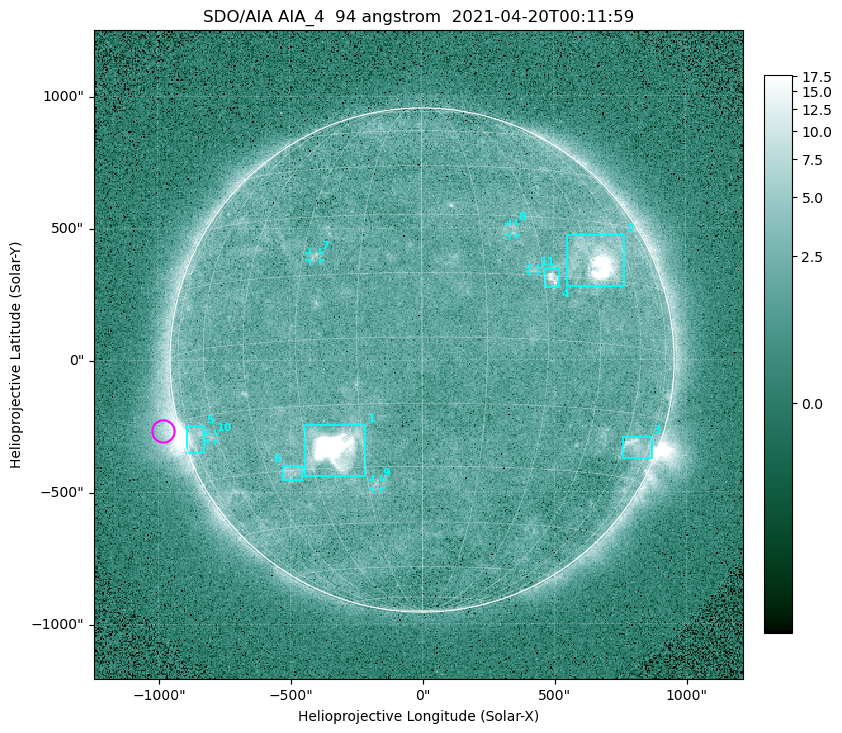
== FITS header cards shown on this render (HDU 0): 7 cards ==
TELESCOP= 'SDO/AIA '
INSTRUME= 'AIA_4   '
WAVELNTH=                   94
WAVEUNIT= 'angstrom'
DATE-OBS= '2021-04-20T00:11:59.14'
CTYPE1  = 'HPLN-TAN'
CTYPE2  = 'HPLT-TAN'

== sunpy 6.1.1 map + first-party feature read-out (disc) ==
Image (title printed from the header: SDO/AIA AIA_4  94 angstrom  2021-04-20T00:11:59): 512 x 512 px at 4.8 arcsec/px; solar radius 955 arcsec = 199 px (full disc in frame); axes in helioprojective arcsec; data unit not stated in the header (colour bar unlabelled)
Orientation: roll -0.138 deg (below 1 deg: not rotated)
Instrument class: DISC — disc imager (sunpy class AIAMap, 94 A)
Bright regions (active regions / flare kernels): reference = the median radial profile (limb darkening/brightening removed); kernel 5 px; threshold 5 sigma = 2.43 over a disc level ~1.73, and >= 1.15x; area >= 9 px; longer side >= 5 px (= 24 arcsec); searched inside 0.97 R_sun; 11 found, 11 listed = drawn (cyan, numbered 1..; 5 of them under ~33 arcsec drawn as corner ticks so the feature stays visible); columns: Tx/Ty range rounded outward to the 10 arcsec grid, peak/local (2 s.f.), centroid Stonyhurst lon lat
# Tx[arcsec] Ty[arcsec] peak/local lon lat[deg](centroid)
1 -450..-210 -440..-240 935 -22 -25
2 550..770 280..470 44 +48 +20
3 760..870 -380..-290 4.5 +66 -22
4 460..520 270..350 6.1 +32 +14
5 -900..-820 -350..-250 6.9 -72 -19
6 -530..-450 -450..-400 3.1 -37 -30
7 -430..-380 380..410 3.2 -27 +20
8 330..360 470..520 2.8 +24 +26
9 -190..-160 -490..-450 3 -13 -34
10 -810..-780 -300..-280 2.6 -63 -20
11 410..440 330..350 2.7 +27 +16
Off-limb structures (1.02-1.3 R_sun): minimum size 50 px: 6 found; the strongest spans PA ~90..115 deg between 1.02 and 1.21 R_sun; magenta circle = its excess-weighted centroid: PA ~105 deg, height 1.06 R_sun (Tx ~-980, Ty ~-270 arcsec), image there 4.9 x the reference